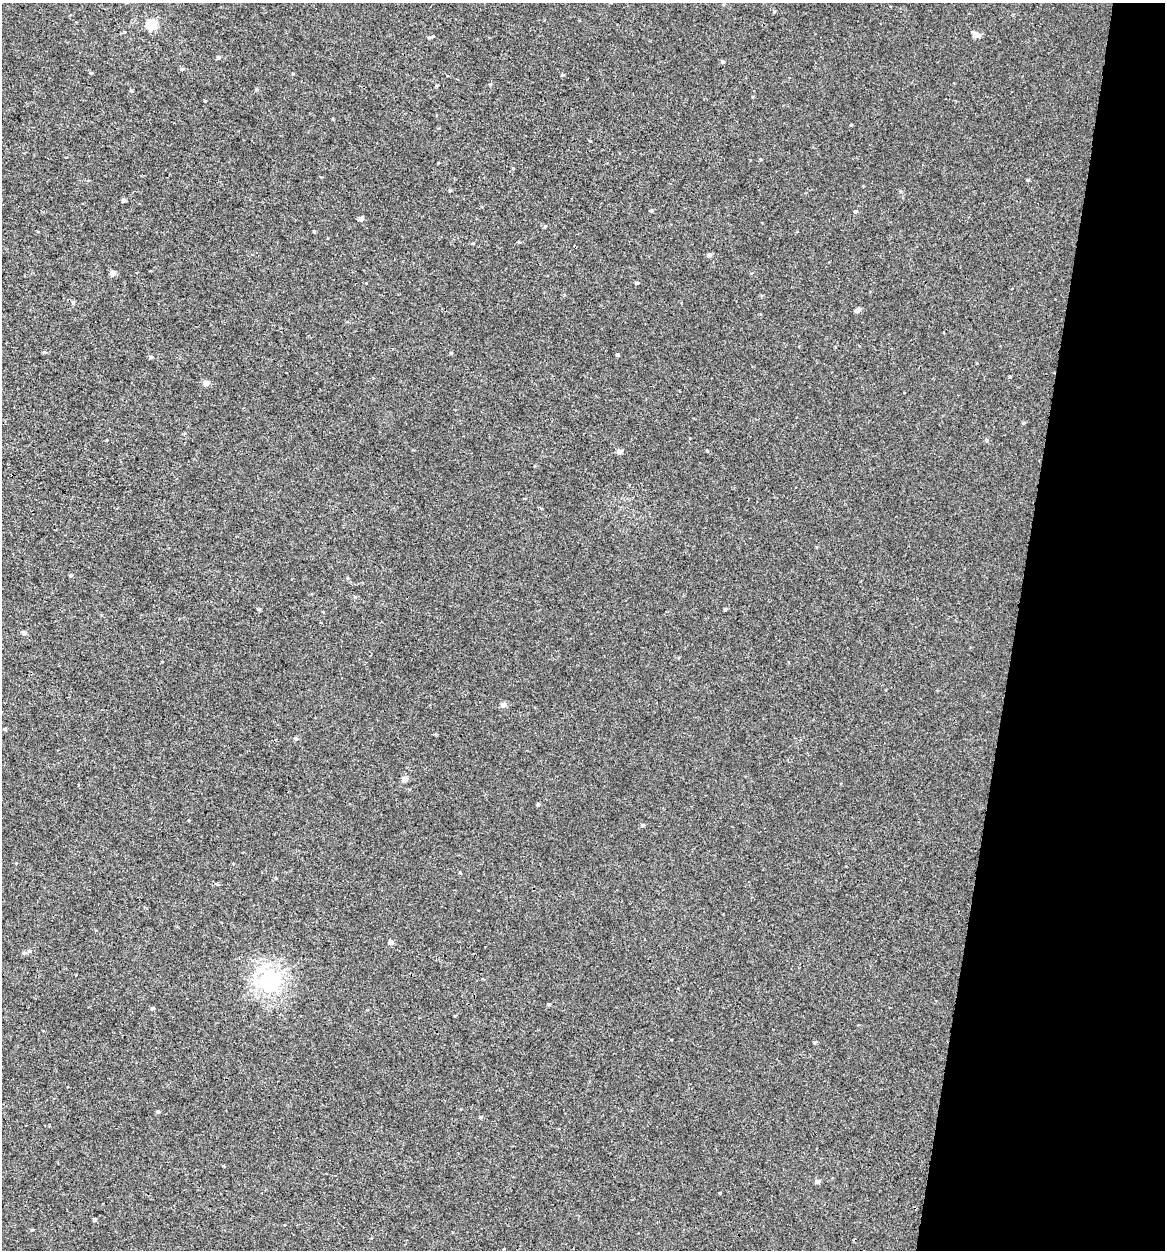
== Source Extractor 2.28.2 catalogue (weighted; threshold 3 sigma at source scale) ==
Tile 8 of 4 x 4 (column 4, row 2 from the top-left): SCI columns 3763-4925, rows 2519-3766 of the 5257 x 5027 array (HDU 1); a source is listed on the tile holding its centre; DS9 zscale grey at full resolution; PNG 1167 x 1252 px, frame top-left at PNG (2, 3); no overlay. Shown black and unused: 13% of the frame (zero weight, under 3 of 4 exposures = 4% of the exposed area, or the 3 px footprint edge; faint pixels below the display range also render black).
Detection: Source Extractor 2.28.2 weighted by HDU 2 'WHT'; one run over the whole footprint, this tile lists its part. Background -2.61e-04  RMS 0.0026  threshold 0.0118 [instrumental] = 3 sigma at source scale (4.5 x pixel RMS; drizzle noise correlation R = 1.50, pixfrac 1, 0.0396/0.0396 arcsec/px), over >= 5 px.
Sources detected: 50; all 50 listed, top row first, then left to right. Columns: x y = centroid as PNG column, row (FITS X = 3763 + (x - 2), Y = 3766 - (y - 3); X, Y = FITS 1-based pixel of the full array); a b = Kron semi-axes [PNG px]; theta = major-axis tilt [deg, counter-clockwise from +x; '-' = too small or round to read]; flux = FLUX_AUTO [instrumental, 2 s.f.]
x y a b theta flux
151 24 6 5 - 15
978 35 9 7 -41 1.1
218 57 5 5 - 0.45
723 62 4 4 - 0.53
182 69 5 5 - 0.35
91 73 4 3 - 0.24
131 91 5 3 - 0.26
851 125 4 3 - 0.21
1028 180 5 4 - 0.3
123 200 5 4 - 0.49
651 211 4 3 - 0.33
855 212 5 4 - 0.34
361 218 5 4 - 0.96
314 231 4 3 - 0.27
709 255 5 4 - 0.91
112 273 5 5 - 1.3
636 283 5 4 - 0.33
73 302 5 5 - 0.4
857 310 5 5 - 1.1
44 352 4 4 - 0.3
451 353 4 4 - 0.22
617 355 4 4 - 0.36
151 357 4 4 - 0.4
206 383 5 5 - 1.5
1023 423 5 4 - 0.35
986 440 5 5 - 0.38
619 451 5 5 - 1.4
707 451 3 3 - 0.21
71 575 5 4 - 0.32
355 597 5 4 - 0.3
725 609 3 3 - 0.39
24 633 5 5 - 0.72
503 705 6 5 - 1.1
5 729 5 4 - 0.29
296 738 5 4 - 0.39
405 779 5 5 - 1.6
538 804 5 4 - 0.41
643 825 6 4 13 0.42
391 942 5 5 - 0.93
25 953 6 5 - 0.57
270 980 7 7 - 120
549 1004 4 3 - 0.29
152 1008 5 4 - 0.41
815 1042 5 4 - 0.35
158 1112 5 4 - 0.38
481 1117 4 4 - 0.29
817 1181 5 4 - 0.96
720 1193 3 3 - 0.18
95 1219 4 4 - 0.41
32 1230 5 3 - 0.2
Unlisted compact peaks at least as high as the median listed source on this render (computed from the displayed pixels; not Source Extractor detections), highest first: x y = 562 75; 545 226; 450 190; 433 36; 259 609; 774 11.